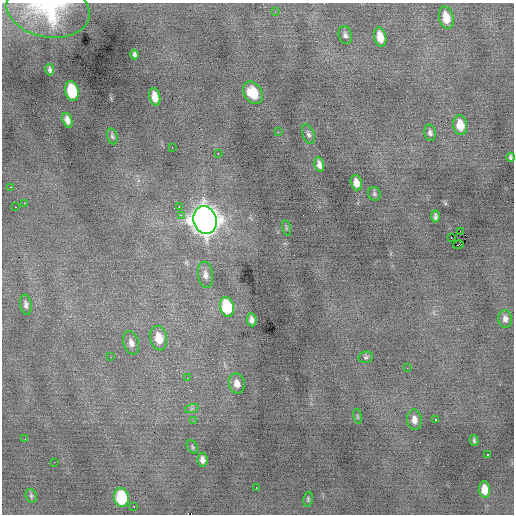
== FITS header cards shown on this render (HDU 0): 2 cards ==
NAXIS1  =                  512 / Axis length
NAXIS2  =                  512 / Axis length

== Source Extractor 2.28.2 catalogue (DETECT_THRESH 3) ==
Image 512 x 512 px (HDU 0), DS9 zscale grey, 1 PNG px = 1 image px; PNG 516 x 516 px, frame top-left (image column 1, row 512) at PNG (2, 3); each listed source drawn as its Kron ellipse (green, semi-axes under 4 px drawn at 4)
Background -0.0623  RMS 0.79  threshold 2.37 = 3 sigma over >= 5 px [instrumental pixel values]
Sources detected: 62; all 62 listed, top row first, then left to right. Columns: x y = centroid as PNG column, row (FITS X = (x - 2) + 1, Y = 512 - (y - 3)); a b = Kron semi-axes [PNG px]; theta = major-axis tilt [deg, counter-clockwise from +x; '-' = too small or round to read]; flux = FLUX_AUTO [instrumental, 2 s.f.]
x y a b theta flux
48 10 42 27 -10 4100
275 12 2 2 - 85
446 18 11 7 -77 850
345 35 9 6 -76 160
380 37 10 6 -76 820
134 54 5 3 - 210
50 70 6 3 -79 110
72 91 10 6 -78 2800
253 93 12 9 -57 1300
155 97 9 5 -77 630
67 120 7 4 -71 280
460 125 10 7 -78 940
278 132 2 2 - 380
430 133 8 5 -77 160
308 134 10 6 -68 160
112 136 8 5 -77 110
172 147 2 2 - 74
218 153 3 2 - 68
510 157 4 3 - 98
319 165 7 4 -77 250
356 183 8 5 -76 430
11 187 3 2 - 300
374 194 7 6 - 100
24 203 2 2 - 310
16 207 3 2 - 140
179 207 2 2 - 270
181 215 3 2 - 200
435 216 6 3 -89 140
205 220 14 11 -72 67000
286 228 8 3 -77 63
460 231 2 2 - 99
451 238 2 2 - 340
459 245 5 2 - 3500
205 275 13 7 -82 300
26 305 10 5 -80 190
227 307 10 7 -76 2900
505 319 9 6 -84 240
252 320 6 5 - 230
159 338 12 8 -78 890
131 343 12 7 -73 300
110 357 2 2 - 37
366 357 7 5 13 100
407 368 2 2 - 77
187 378 4 3 - 44
237 384 10 7 -79 370
192 408 7 4 19 99
358 416 7 3 -81 61
435 419 3 3 - 200
414 420 10 7 -83 350
193 421 3 2 - 100
25 439 2 2 - 97
474 440 5 3 - 89
192 447 7 5 -58 87
487 455 3 2 - 53
202 460 7 5 -84 240
54 462 2 2 - 50
256 488 3 2 - 230
485 489 8 5 -84 720
31 496 7 5 -72 100
121 497 9 7 -81 3000
308 499 7 4 81 84
134 506 3 2 - 210
At the frame edge (FLAGS 8, measured only in part): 1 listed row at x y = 48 10